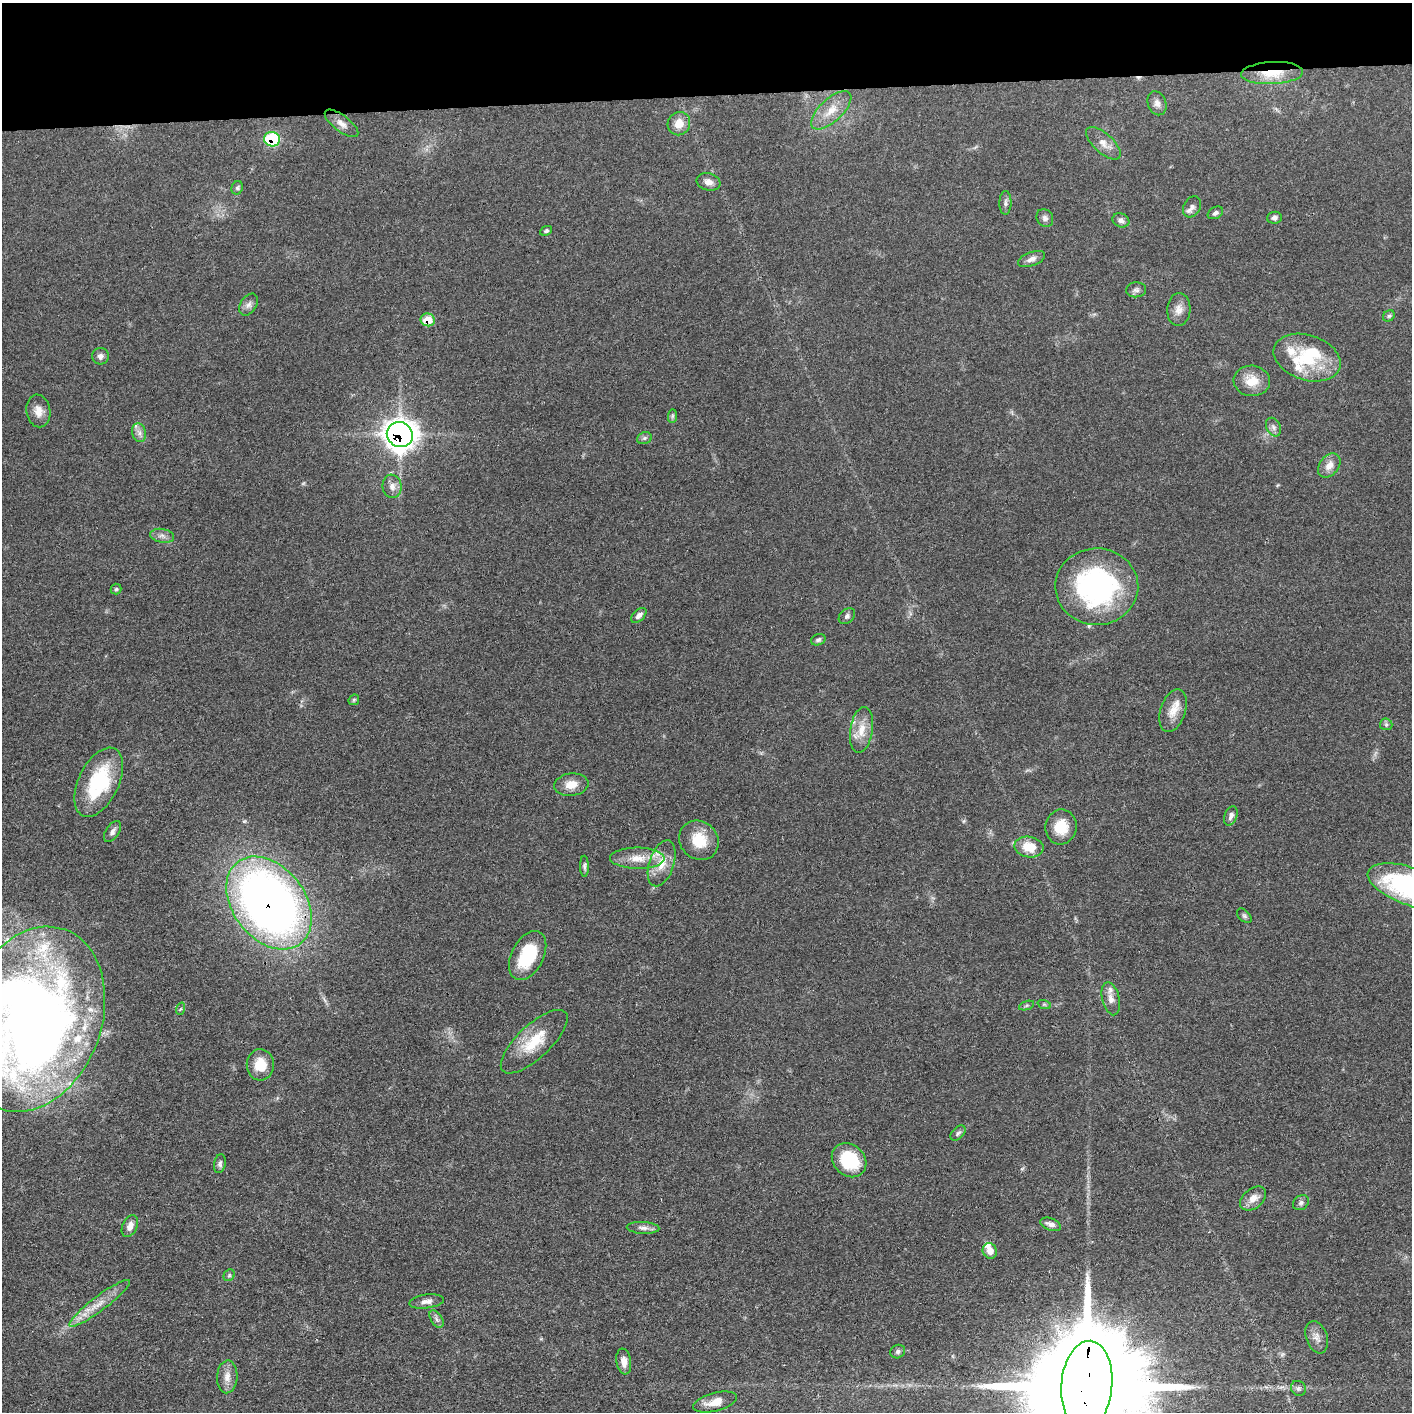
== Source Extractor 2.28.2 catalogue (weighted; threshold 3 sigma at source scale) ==
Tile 2 of 3 x 3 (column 2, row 1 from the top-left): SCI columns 1416-2825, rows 2837-4246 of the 4237 x 4260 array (HDU 1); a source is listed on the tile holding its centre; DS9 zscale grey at full resolution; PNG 1414 x 1414 px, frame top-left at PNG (2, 3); each listed source drawn as its Kron ellipse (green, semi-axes under 4 px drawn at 4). Shown black and unused: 7% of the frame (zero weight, under 3 of 4 exposures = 1% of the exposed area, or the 3 px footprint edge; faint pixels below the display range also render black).
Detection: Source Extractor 2.28.2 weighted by HDU 2 'WHT'; one run over the whole footprint, this tile lists its part. Background 0.0581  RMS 0.0054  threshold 0.0244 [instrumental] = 3 sigma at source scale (4.5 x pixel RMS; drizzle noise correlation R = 1.50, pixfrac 1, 0.05/0.05 arcsec/px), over >= 5 px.
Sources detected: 93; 2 inside a brighter object's white glare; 1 cosmic-ray / hot-pixel residue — neither listed nor drawn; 6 inside a brighter listed object's ellipse — not listed separately; the other 84 listed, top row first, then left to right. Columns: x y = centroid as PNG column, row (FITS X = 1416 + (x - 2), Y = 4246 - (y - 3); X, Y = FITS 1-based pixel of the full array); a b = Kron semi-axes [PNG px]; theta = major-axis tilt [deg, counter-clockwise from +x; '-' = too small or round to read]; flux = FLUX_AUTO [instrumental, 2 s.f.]
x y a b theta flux
1272 73 31 11 3 15
1157 103 12 9 -70 2.7
831 110 25 11 43 9.8
342 123 20 8 -37 3.7
679 124 12 11 - 7
272 139 8 7 - 32
1103 143 22 9 -42 5.3
708 182 12 8 -17 3.5
237 188 7 5 65 1
1005 203 12 6 89 1.8
1192 207 11 8 58 2.6
1215 213 8 5 29 1.5
1045 218 9 8 - 2
1274 218 7 6 - 1.6
1121 220 9 7 -21 1.9
546 231 6 4 27 1
1031 259 14 7 20 3.1
1136 290 10 7 5 1.9
248 305 12 8 58 2.6
1179 310 16 11 86 4.7
1389 316 6 5 - 1
428 320 7 6 - 10
100 356 8 8 - 2.1
1307 358 34 22 -18 28
1252 381 18 15 -7 10
38 411 16 12 -80 5.5
672 416 7 4 89 1
1273 427 10 7 -64 2.1
139 433 9 7 -73 2.6
400 435 13 12 - 600
644 438 7 5 20 1.3
1329 465 13 9 51 4.8
392 486 12 9 -82 3.4
162 536 12 7 -9 2.6
1097 587 41 38 -2 100
116 589 5 5 - 0.84
639 615 9 5 43 2.4
847 616 9 6 43 1.7
818 640 7 5 19 1.2
354 700 6 5 - 0.73
1173 711 22 12 72 7.7
1386 724 6 6 - 1.1
862 730 23 11 81 9
99 782 37 20 64 40
571 785 17 11 7 6.6
1231 816 10 6 71 2
1061 827 17 15 82 12
112 832 12 6 56 2.3
699 840 21 18 -44 14
1029 847 15 10 -9 11
637 858 27 10 -1 9.7
662 863 24 12 72 9.7
584 866 11 4 -89 1.3
1409 886 43 18 -20 93
269 903 52 36 -52 420
1244 916 9 5 -45 1.2
528 956 26 16 63 26
1111 999 17 8 -76 4
1044 1004 7 4 -19 0.85
1027 1005 8 3 19 0.89
180 1009 6 4 70 0.86
33 1019 95 68 70 610
534 1042 43 16 43 19
260 1065 15 13 88 12
958 1133 9 5 45 1.4
849 1160 19 15 -43 28
220 1164 9 6 80 1.5
1253 1198 15 9 39 5.1
1301 1203 8 7 - 1.6
1051 1224 11 6 -22 2.8
130 1226 11 7 65 3.7
643 1228 16 6 -3 2.7
990 1251 8 7 - 4.2
229 1275 6 5 - 0.89
427 1301 17 7 7 3.2
99 1303 37 7 37 9.4
436 1319 10 5 -57 1.7
1317 1337 17 10 -71 4.2
898 1352 7 6 - 1.7
624 1361 13 7 -81 4.1
227 1377 16 10 86 5
1087 1385 44 25 86 28000
1298 1388 8 7 - 1.7
715 1402 22 9 15 7.6
Overlapping masked pixels (flux is a lower limit): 6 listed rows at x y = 1272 73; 272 139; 428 320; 400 435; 269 903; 1087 1385
Isophote crosses this tile's border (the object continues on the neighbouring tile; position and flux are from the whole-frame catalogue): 3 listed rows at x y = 1409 886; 33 1019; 1087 1385